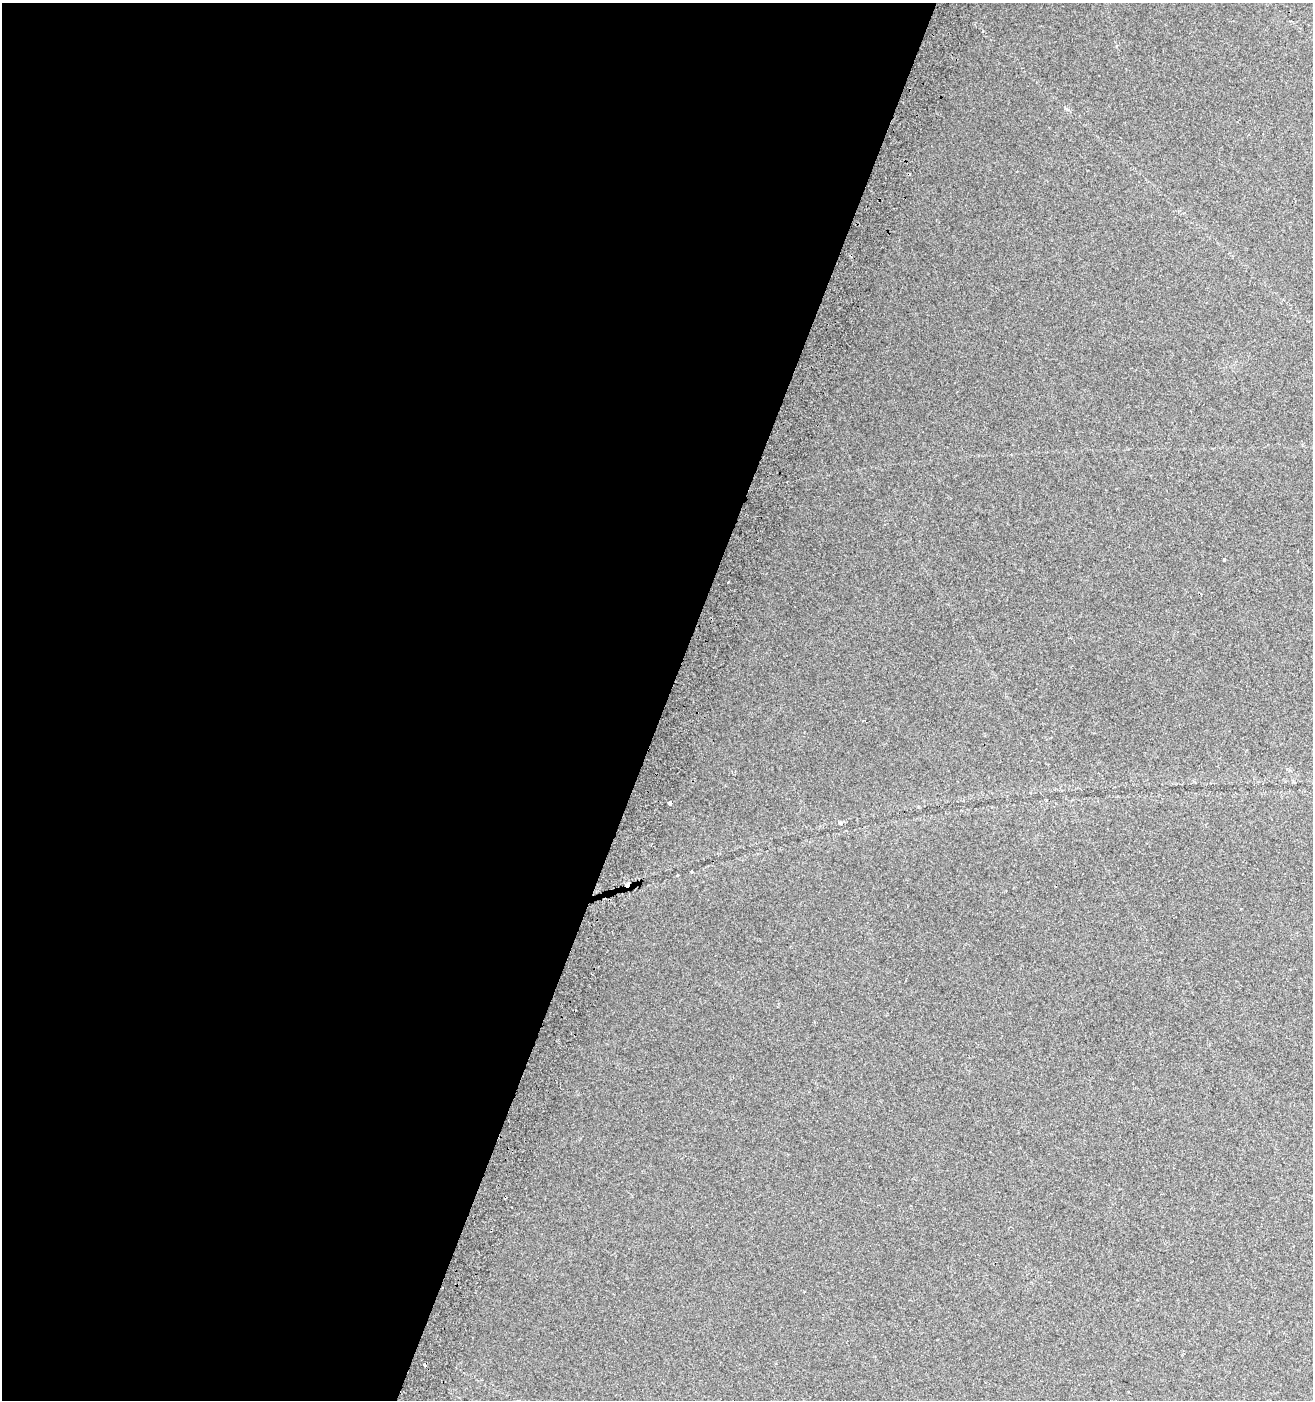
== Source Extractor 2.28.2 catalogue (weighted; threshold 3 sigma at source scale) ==
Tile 5 of 4 x 4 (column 1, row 2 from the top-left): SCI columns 313-1623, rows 2816-4213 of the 5803 x 5637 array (HDU 1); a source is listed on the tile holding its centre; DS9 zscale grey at full resolution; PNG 1315 x 1402 px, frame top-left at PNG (2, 3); no overlay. Shown black and unused: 51% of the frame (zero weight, under 2 of 3 exposures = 3% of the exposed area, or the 3 px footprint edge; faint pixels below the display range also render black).
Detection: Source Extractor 2.28.2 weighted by HDU 2 'WHT'; one run over the whole footprint, this tile lists its part. Background 0.0584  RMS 0.012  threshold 0.056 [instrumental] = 3 sigma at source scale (4.5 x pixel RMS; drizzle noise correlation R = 1.50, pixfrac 1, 0.0396/0.0396 arcsec/px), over >= 5 px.
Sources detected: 5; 2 cosmic-ray / hot-pixel residue — not listed; the other 3 listed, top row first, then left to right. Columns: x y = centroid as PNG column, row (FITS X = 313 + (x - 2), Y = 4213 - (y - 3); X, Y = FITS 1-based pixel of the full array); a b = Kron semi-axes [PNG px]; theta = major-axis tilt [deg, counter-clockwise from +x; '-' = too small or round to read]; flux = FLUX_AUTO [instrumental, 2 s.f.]
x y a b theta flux
1224 559 3 3 - 3.8
669 803 4 3 - 14
841 823 5 3 - 1.5